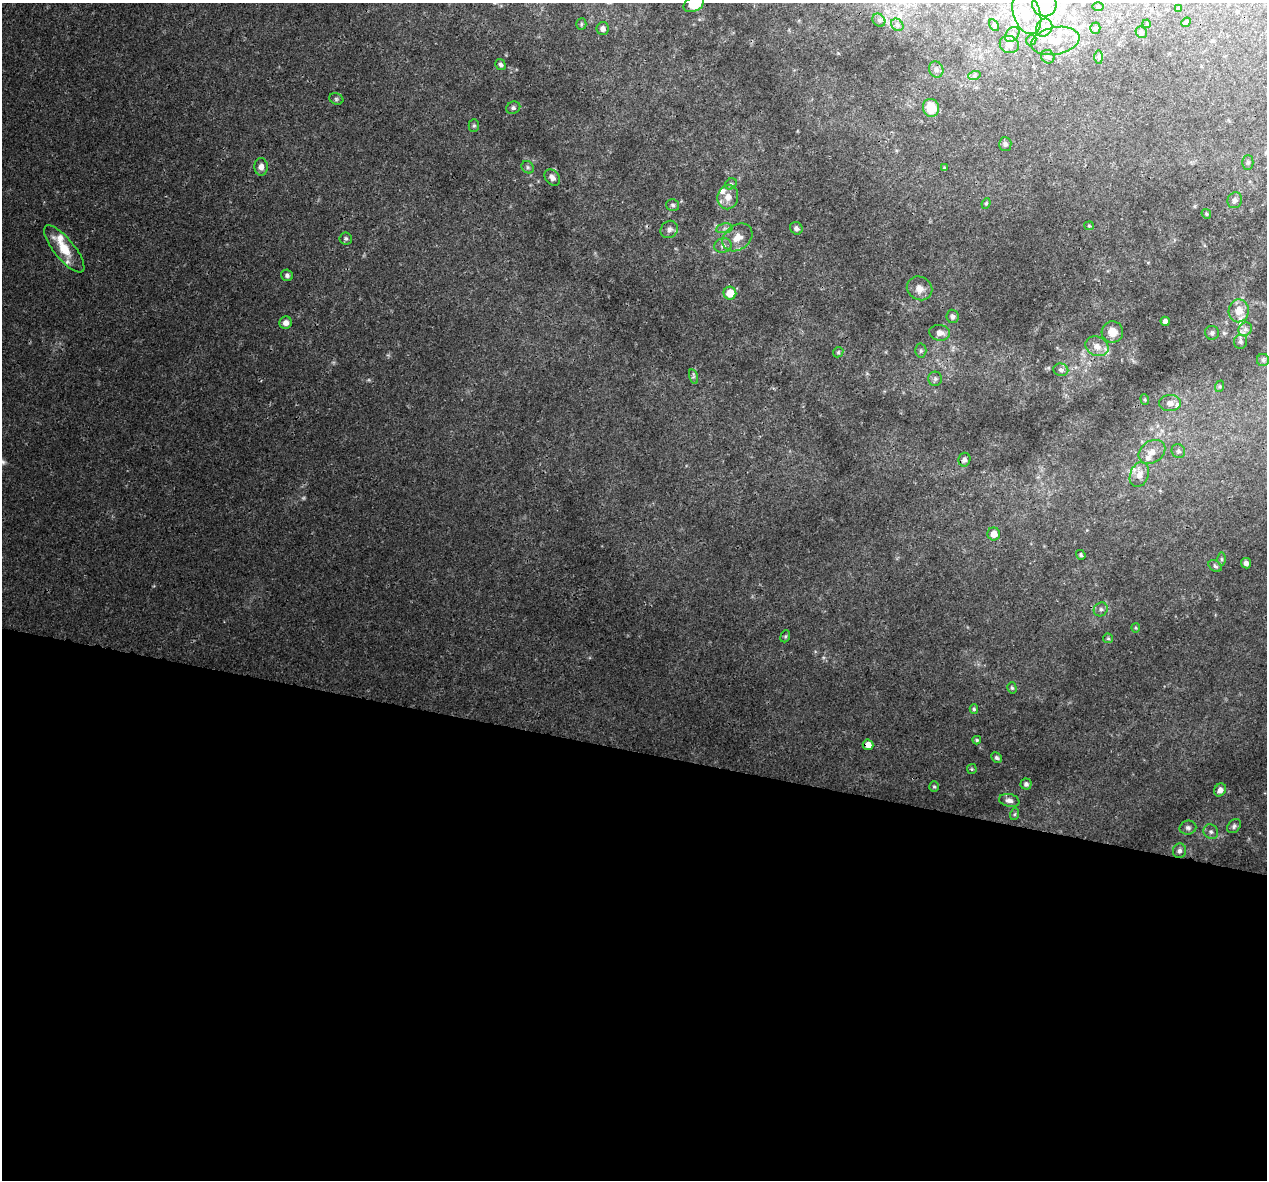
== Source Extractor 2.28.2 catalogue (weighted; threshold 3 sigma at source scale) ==
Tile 14 of 4 x 4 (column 2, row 4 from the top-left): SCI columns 1281-2545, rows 279-1456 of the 5100 x 5330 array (HDU 1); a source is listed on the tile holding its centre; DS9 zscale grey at full resolution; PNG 1269 x 1182 px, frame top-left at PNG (2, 3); each listed source drawn as its Kron ellipse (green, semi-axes under 4 px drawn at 4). Shown black and unused: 36% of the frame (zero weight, under 3 of 4 exposures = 5% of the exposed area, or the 3 px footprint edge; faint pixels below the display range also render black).
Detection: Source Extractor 2.28.2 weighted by HDU 2 'WHT'; one run over the whole footprint, this tile lists its part. Background 0.00805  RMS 0.0014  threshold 0.00609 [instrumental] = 3 sigma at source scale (4.5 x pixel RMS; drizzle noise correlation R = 1.50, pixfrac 1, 0.0396/0.0396 arcsec/px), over >= 5 px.
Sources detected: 113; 1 too faint to see at this stretch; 2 inside a brighter object's white glare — neither listed nor drawn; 12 inside a brighter listed object's ellipse — not listed separately; the other 98 listed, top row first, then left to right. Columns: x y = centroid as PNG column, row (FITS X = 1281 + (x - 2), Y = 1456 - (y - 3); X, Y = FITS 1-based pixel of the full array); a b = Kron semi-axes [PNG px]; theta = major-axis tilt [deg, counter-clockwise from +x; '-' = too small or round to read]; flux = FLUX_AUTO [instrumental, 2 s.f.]
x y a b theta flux
694 4 11 7 27 2.8
1044 5 12 11 - 3
1098 7 6 4 0 0.15
1179 9 4 3 - 0.24
1027 13 21 13 -71 2.8
879 20 7 5 -46 0.34
1186 22 5 4 - 0.18
581 24 5 5 - 0.22
1147 24 4 3 - 0.13
897 25 7 5 -46 0.32
994 25 6 4 -58 0.19
603 28 6 6 - 0.56
1044 28 9 7 60 0.76
1095 28 5 5 - 0.2
1141 32 6 5 - 0.22
1012 34 8 6 50 0.41
1031 40 6 4 45 0.19
1055 41 24 13 11 2.7
1009 45 9 8 - 0.82
1048 57 7 6 - 0.3
1099 57 7 4 -89 0.2
500 65 6 4 -59 0.31
936 70 8 7 - 0.48
974 76 6 4 19 0.23
336 99 7 5 -22 0.26
513 108 7 6 - 0.33
931 108 9 8 - 3.4
474 126 6 5 - 0.23
1005 144 7 6 - 0.39
1248 163 7 5 89 0.3
261 167 9 6 -87 0.72
528 167 7 5 -46 0.29
944 168 4 3 - 0.19
552 178 9 6 -51 0.62
731 184 6 5 - 0.22
728 197 12 10 79 1.2
1235 200 8 7 - 0.53
986 203 5 4 - 0.17
673 205 6 6 - 0.3
1206 214 5 4 - 0.19
1089 226 4 4 - 0.15
724 228 8 5 10 0.4
796 228 7 6 - 0.36
669 229 9 8 - 0.63
737 237 16 12 36 1.7
346 238 6 6 - 0.29
723 246 9 7 15 0.57
64 249 29 10 -51 3.3
287 275 6 5 - 0.36
920 288 13 11 -30 1.2
730 293 6 6 - 2.5
1239 311 11 10 - 1.7
952 316 7 6 - 0.4
1165 321 5 4 - 0.56
286 323 6 6 - 0.63
1245 329 7 6 - 0.46
1112 332 10 10 - 1.6
940 333 10 7 -10 0.9
1212 333 7 7 - 0.37
1240 342 7 6 - 0.31
1097 346 12 9 -26 1.3
921 351 7 5 88 0.31
838 352 5 4 - 0.2
1263 360 6 6 - 0.28
1061 370 7 6 - 0.48
693 377 7 4 -72 0.26
935 379 7 7 - 0.39
1220 386 6 4 72 0.18
1145 399 5 4 - 0.18
1170 403 11 8 1 0.89
1178 451 7 6 - 0.36
1152 452 14 11 34 1.3
964 460 7 6 - 0.49
1139 474 13 9 69 1.1
994 534 6 6 - 1.7
1081 555 5 4 - 0.22
1221 559 6 4 -89 0.23
1246 563 5 5 - 0.56
1215 566 7 5 -33 0.31
1101 609 7 6 - 0.39
1136 628 4 4 - 0.15
785 636 6 4 69 0.2
1108 638 5 4 - 0.19
1012 688 6 4 -74 0.23
974 709 5 4 - 0.19
977 740 4 4 - 0.2
868 745 5 5 - 1.1
997 758 6 4 -44 0.29
972 769 5 5 - 0.18
1026 784 5 5 - 0.36
934 787 5 4 - 0.19
1220 790 7 5 55 0.58
1009 800 10 6 -12 0.54
1015 814 6 4 70 0.21
1234 826 8 6 48 0.34
1188 828 8 7 - 0.43
1211 832 8 7 - 0.42
1180 851 7 6 - 0.4
Overlapping masked pixels (flux is a lower limit): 1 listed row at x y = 868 745
Isophote crosses this tile's border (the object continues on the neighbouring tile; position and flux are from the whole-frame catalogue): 2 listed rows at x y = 694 4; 1044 5